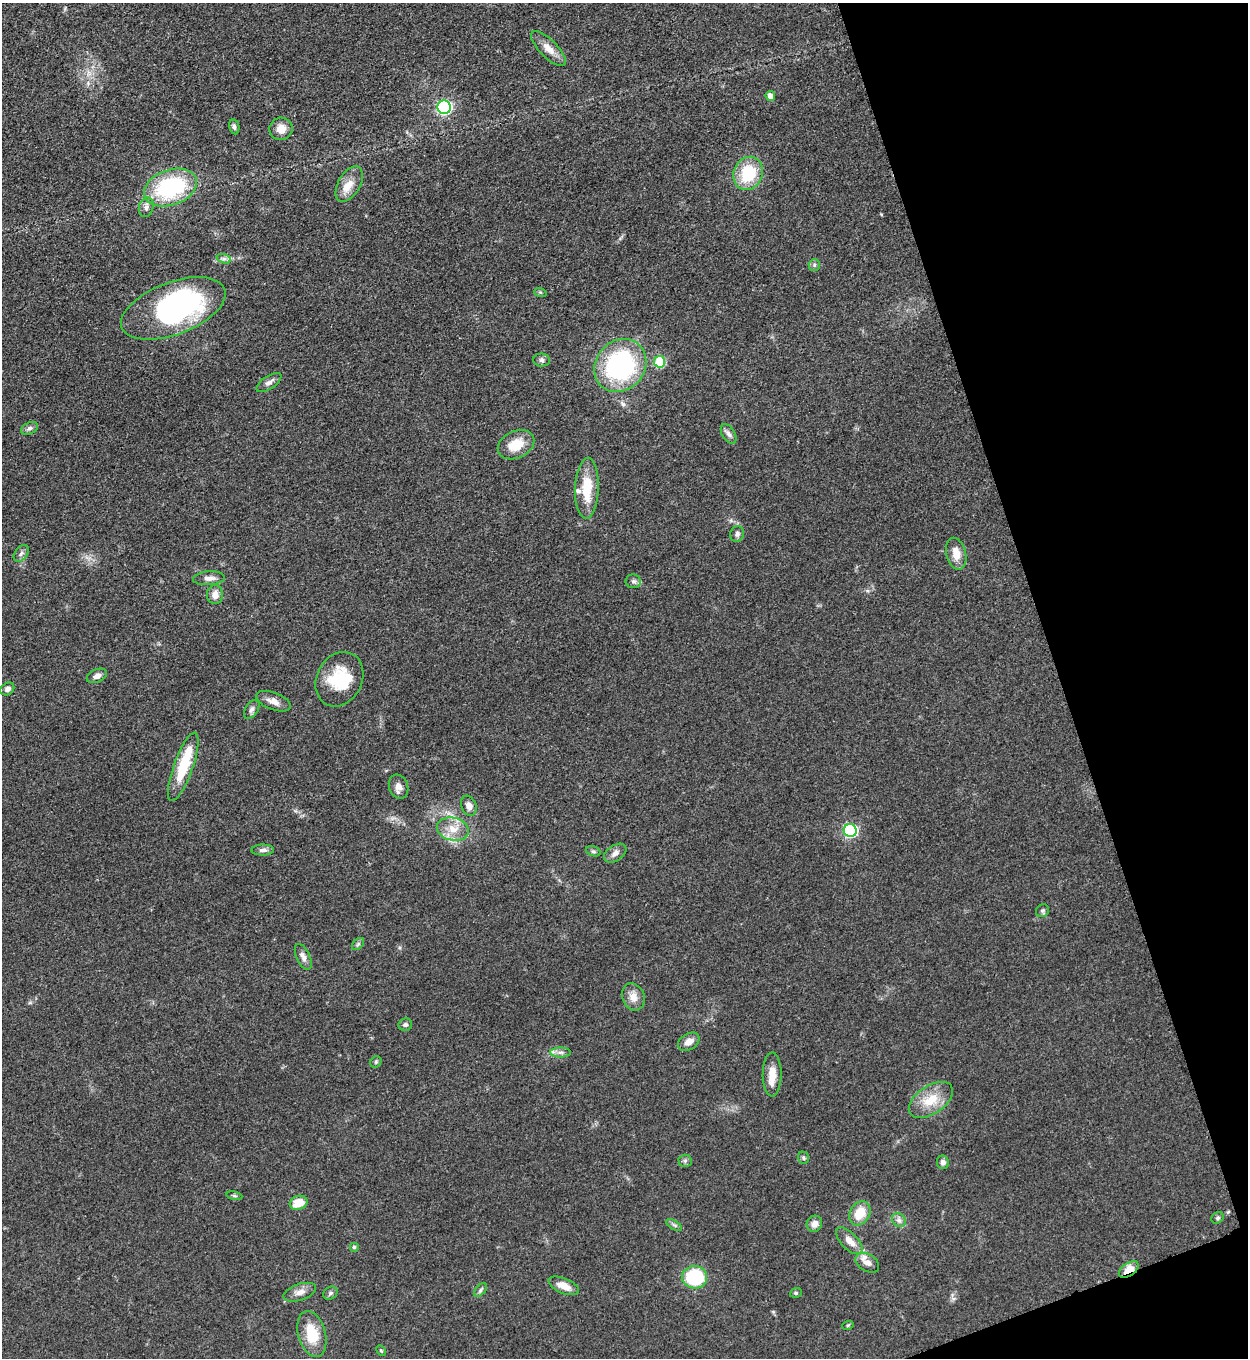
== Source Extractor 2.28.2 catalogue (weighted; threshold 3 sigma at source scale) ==
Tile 12 of 4 x 4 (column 4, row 3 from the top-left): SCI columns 4024-5269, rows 1366-2721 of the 5427 x 5438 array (HDU 1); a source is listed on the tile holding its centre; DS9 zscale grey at full resolution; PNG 1250 x 1360 px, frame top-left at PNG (2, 3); each listed source drawn as its Kron ellipse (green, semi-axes under 4 px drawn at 4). Shown black and unused: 16% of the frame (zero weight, under 3 of 5 exposures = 1% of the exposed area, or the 3 px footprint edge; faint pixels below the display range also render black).
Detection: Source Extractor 2.28.2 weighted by HDU 2 'WHT'; one run over the whole footprint, this tile lists its part. Background 0.0634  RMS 0.0057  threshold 0.0255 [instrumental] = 3 sigma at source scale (4.5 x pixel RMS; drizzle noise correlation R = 1.50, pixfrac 1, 0.05/0.05 arcsec/px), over >= 5 px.
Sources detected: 78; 3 inside a brighter object's white glare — neither listed nor drawn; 2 inside a brighter listed object's ellipse — not listed separately; the other 73 listed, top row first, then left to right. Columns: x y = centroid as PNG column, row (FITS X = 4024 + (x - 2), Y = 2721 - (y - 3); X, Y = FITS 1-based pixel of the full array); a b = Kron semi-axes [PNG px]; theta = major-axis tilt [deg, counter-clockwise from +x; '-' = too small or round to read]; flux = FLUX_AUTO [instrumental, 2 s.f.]
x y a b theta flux
549 49 23 9 -45 6.1
770 96 5 4 - 4.4
444 107 7 6 - 110
234 127 7 5 -79 1.5
281 129 11 11 - 6
748 173 17 14 67 26
349 184 19 11 60 7.6
170 187 27 17 19 60
146 207 10 7 76 2.8
224 259 7 4 -18 1.5
814 265 6 5 - 1.1
540 292 6 4 -18 0.72
173 308 55 26 21 120
542 360 8 6 -1 1.5
660 362 6 5 - 26
620 365 28 24 48 86
269 382 14 6 33 2.7
29 428 9 5 25 1.8
729 434 11 6 -58 2.3
516 445 19 13 25 12
587 488 30 12 88 17
737 534 8 7 - 1.9
21 553 9 6 51 1.7
956 554 16 9 -76 7.3
209 578 16 7 4 3.3
633 581 7 7 - 1.8
215 595 9 8 - 4.5
97 676 11 6 24 2.9
339 679 28 22 62 25
7 689 7 6 - 2.3
273 701 18 8 -20 4.5
252 709 11 6 57 1.8
183 767 36 9 70 24
399 787 12 9 -71 3.9
469 806 10 7 -68 3.4
453 829 16 11 -12 8.1
850 830 6 6 - 86
263 850 11 5 1 2.3
593 851 7 5 -17 1.1
615 853 12 7 34 3
1042 911 7 6 - 1.1
358 944 7 4 45 1.1
303 957 14 6 -65 3
633 997 14 11 -69 5.4
405 1025 7 6 - 1.3
689 1042 12 8 31 4.2
560 1052 10 5 -1 2
376 1062 6 5 - 0.9
772 1074 22 9 90 7.5
931 1100 25 14 34 13
803 1158 6 5 - 1.1
685 1161 6 6 - 1.3
943 1162 7 6 - 2.3
234 1196 8 4 -9 0.96
298 1203 9 7 18 10
860 1213 13 9 59 12
1217 1218 6 5 - 1.1
899 1220 7 6 - 1.9
814 1224 8 7 - 3.5
674 1225 9 3 -32 1.1
849 1241 17 8 -45 5.8
354 1247 5 5 - 0.77
867 1263 13 8 -31 4.1
1129 1269 11 6 35 8.9
695 1277 12 11 - 39
564 1286 16 7 -23 6
480 1290 8 5 47 1.2
300 1292 17 8 19 4
330 1293 7 6 - 1.3
796 1293 6 4 20 0.91
848 1325 6 3 19 0.63
312 1334 23 13 -75 16
381 1351 5 4 - 0.66
Overlapping masked pixels (flux is a lower limit): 1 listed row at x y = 1129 1269